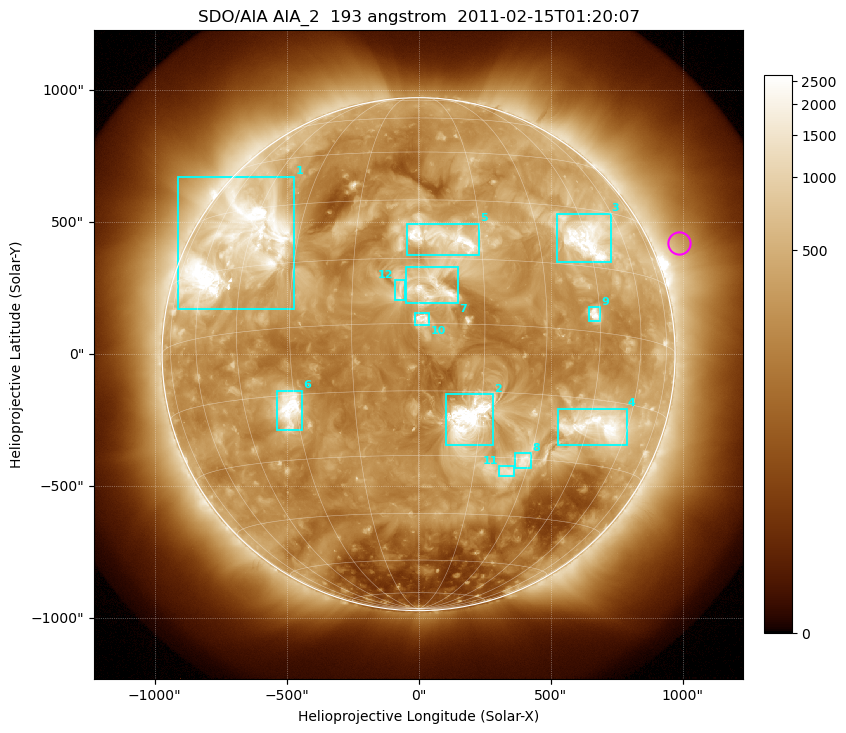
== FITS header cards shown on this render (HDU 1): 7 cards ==
TELESCOP= 'SDO/AIA'
INSTRUME= 'AIA_2'
WAVELNTH=                  193
WAVEUNIT= 'angstrom'
DATE-OBS= '2011-02-15T01:20:07.84'
CTYPE1  = 'HPLN-TAN'
CTYPE2  = 'HPLT-TAN'

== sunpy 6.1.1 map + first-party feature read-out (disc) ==
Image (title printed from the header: SDO/AIA AIA_2  193 angstrom  2011-02-15T01:20:07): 1024 x 1024 px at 2.4 arcsec/px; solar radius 972 arcsec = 405 px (full disc in frame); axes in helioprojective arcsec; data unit not stated in the header (colour bar unlabelled)
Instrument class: DISC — disc imager (sunpy class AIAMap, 193 A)
Bright regions (active regions / flare kernels): reference = the median radial profile (limb darkening/brightening removed); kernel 9 px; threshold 5 sigma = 718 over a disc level ~282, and >= 1.15x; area >= 12 px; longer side >= 10 px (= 24 arcsec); searched inside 0.97 R_sun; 12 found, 12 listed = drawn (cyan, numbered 1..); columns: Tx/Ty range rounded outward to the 5 arcsec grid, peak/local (2 s.f.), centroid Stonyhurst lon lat
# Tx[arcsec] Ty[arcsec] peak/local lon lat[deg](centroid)
1 -915..-470 170..675 12 -48 +21
2 100..285 -345..-150 24 +12 -21
3 520..730 345..535 12 +45 +22
4 525..790 -345..-205 11 +48 -21
5 -45..230 375..495 9.4 +6 +20
6 -535..-440 -290..-140 11 -32 -18
7 -50..150 195..330 8.1 +3 +8
8 365..430 -435..-375 5.4 +28 -30
9 645..690 125..180 9.1 +43 +4
10 -15..40 110..155 8.4 +1 +1
11 305..365 -465..-425 4.4 +24 -33
12 -90..-50 205..280 4.6 -4 +7
Off-limb structures (1.02-1.3 R_sun): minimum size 162 px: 3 found; the strongest spans PA ~275..320 deg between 1.02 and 1.3 R_sun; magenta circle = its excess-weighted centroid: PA ~295 deg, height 1.1 R_sun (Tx ~985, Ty ~420 arcsec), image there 1.9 x the reference